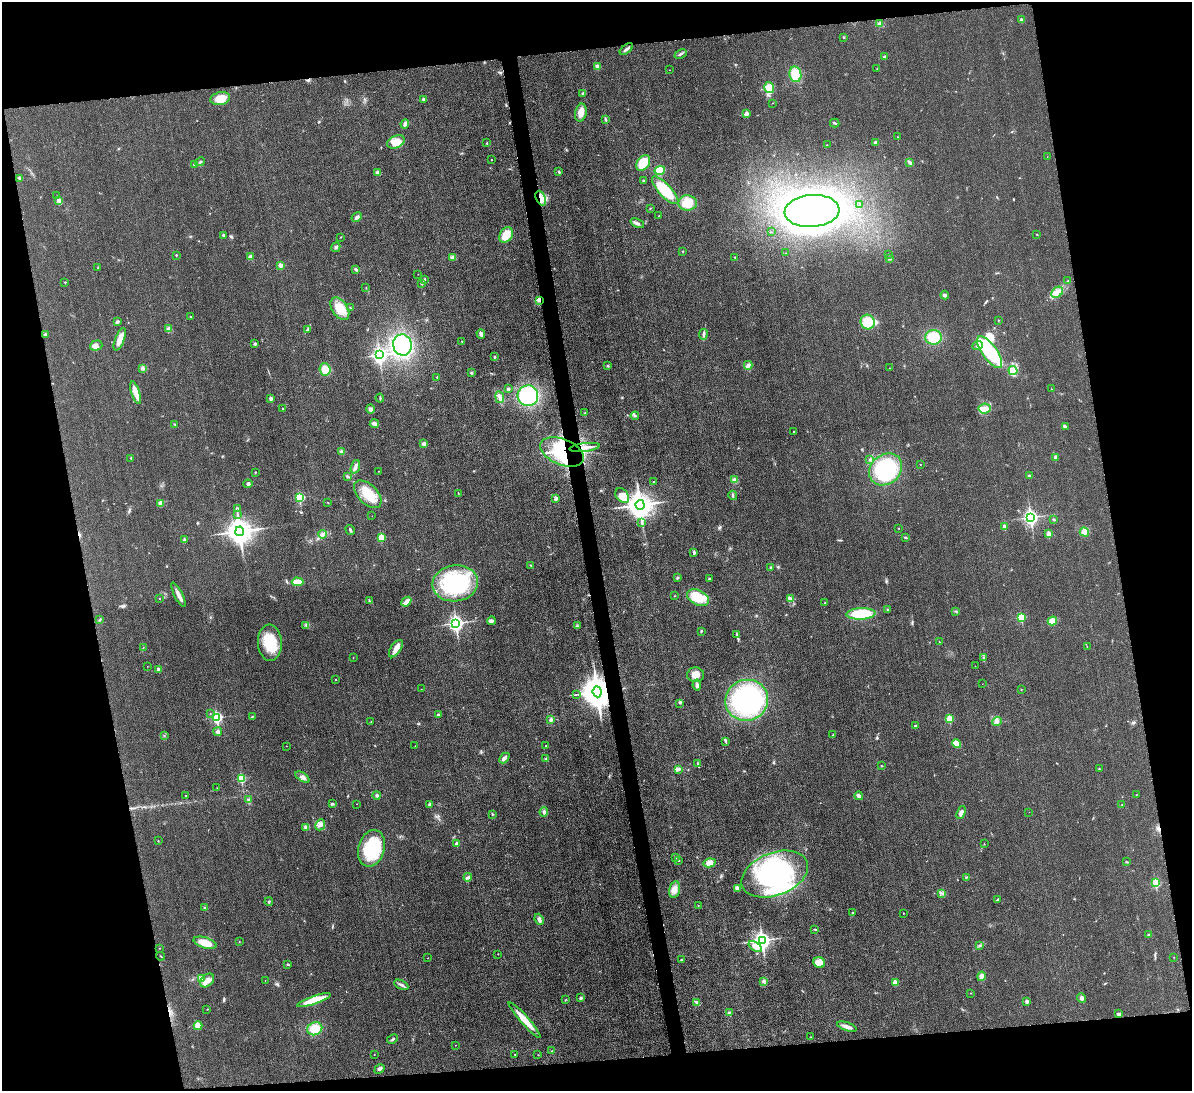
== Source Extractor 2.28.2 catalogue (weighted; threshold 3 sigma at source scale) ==
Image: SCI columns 15-4772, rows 253-4608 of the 4773 x 4748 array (HDU 1 of 3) = the unmasked area's bounding box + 8 px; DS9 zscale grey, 4 x 4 block average (1 PNG px = mean of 4 x 4 image px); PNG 1194 x 1093 px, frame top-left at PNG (2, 2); each listed source drawn as its Kron ellipse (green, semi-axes under 4 px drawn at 4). Shown black and unused: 22% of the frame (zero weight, under 3 of 4 exposures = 1% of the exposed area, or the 3 px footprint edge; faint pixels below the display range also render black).
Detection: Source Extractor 2.28.2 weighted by HDU 2 'WHT'. Background 0.0307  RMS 0.0059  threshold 0.0266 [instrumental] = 3 sigma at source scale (4.5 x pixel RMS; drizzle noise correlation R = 1.50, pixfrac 1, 0.05/0.05 arcsec/px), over >= 5 px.
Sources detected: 328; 5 inside a brighter object's white glare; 2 cosmic-ray / hot-pixel residue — neither listed nor drawn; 7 inside a brighter listed object's ellipse — not listed separately; the other 314 listed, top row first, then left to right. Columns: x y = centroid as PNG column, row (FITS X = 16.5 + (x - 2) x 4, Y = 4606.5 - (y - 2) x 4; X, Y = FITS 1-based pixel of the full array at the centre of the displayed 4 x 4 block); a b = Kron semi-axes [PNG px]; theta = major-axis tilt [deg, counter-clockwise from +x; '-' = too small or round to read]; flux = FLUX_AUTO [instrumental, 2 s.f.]
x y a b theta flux
1022 20 3 3 - 5.9
879 24 4 3 - 7.2
843 37 2 2 - 1.8
626 49 8 2 39 9.5
681 54 6 2 24 6.8
884 56 3 2 - 4.3
598 66 3 2 - 4.6
877 69 2 2 - 1.1
670 70 2 2 - 1.1
795 74 8 6 -81 69
769 88 5 4 - 85
583 94 4 2 - 5.1
220 99 10 6 10 55
423 99 2 2 - 16
772 103 2 2 - 0.98
581 113 9 5 78 30
746 114 2 2 - 47
605 119 3 2 - 3.2
835 123 5 2 - 4.6
405 124 5 3 - 13
898 137 2 2 - 2.3
396 142 9 6 23 53
875 142 2 2 - 6.3
487 143 2 2 - 3.7
827 145 2 2 - 1.8
1047 157 2 2 - 0.66
491 160 2 2 - 3
200 162 5 2 - 5.4
910 162 3 2 - 5.2
643 163 9 6 55 78
194 164 2 2 - 4.1
660 170 5 4 - 71
559 172 3 2 - 4.5
378 173 4 3 - 17
20 178 4 3 - 5.9
643 181 3 2 - 3.2
665 190 18 6 -47 140
57 196 2 2 - 0.93
541 198 8 4 -67 25
59 201 2 2 - 39
687 203 9 7 -1 71
860 204 3 2 - 2.1
650 208 2 2 - 1.5
812 211 27 16 4 2200
659 216 2 2 - 1.3
357 217 5 3 - 9.6
637 223 7 3 -24 12
771 232 2 2 - 1.3
1037 234 3 2 - 1.8
223 235 4 2 - 5.4
506 235 8 6 57 55
341 237 2 2 - 1.6
336 247 5 2 - 5.6
683 251 2 2 - 1.8
785 253 2 2 - 2
888 254 2 2 - 1.4
176 255 2 2 - 4.2
250 257 4 3 - 9.7
452 257 4 4 - 7.9
735 257 2 2 - 1.8
890 259 3 2 - 3.4
280 265 2 2 - 39
98 268 2 2 - 1.7
356 269 3 3 - 6.9
418 274 2 2 - 0.85
424 279 4 2 - 3.2
1068 281 2 2 - 2.6
65 282 2 2 - 1.9
421 283 2 2 - 5.5
366 288 2 2 - 1.2
1057 292 6 5 - 20
945 295 4 2 - 5.2
539 300 2 2 - 5.5
350 308 2 2 - 1.6
340 309 12 7 -56 70
190 316 2 2 - 1.7
998 320 2 2 - 2.5
117 322 3 2 - 7.7
868 322 7 7 - 83
169 329 4 3 - 8.3
307 330 3 2 - 4
45 334 3 3 - 5.6
481 334 5 3 - 13
703 334 5 3 - 7.6
934 337 8 7 - 82
120 339 12 4 69 29
461 341 2 2 - 1.1
255 344 2 2 - 16
402 345 11 9 -77 310
96 346 6 5 - 14
978 346 5 4 - 12
990 352 19 7 -55 250
379 355 3 3 - 1100
494 357 2 2 - 3.8
748 365 4 4 - 8.9
608 366 3 2 - 2.7
142 368 2 2 - 2.7
889 368 2 2 - 1.3
325 369 6 5 - 38
1013 371 4 3 - 11
471 373 3 3 - 4.6
437 377 2 2 - 6.5
508 389 3 2 - 7.1
1051 389 2 2 - 0.95
136 393 12 3 -73 49
528 396 10 10 - 240
500 397 6 2 -80 9.1
271 398 2 2 - 28
380 398 4 2 - 2.8
282 409 2 2 - 1.8
370 409 5 3 - 11
985 409 6 5 - 20
585 413 2 2 - 2.6
635 416 4 2 - 5.2
175 424 3 2 - 2.1
374 424 4 2 - 14
1065 427 4 2 - 4.9
794 432 2 2 - 1.6
424 444 4 3 - 8.4
585 447 15 2 7 25
341 452 3 2 - 4.9
562 452 23 13 -22 240
1056 457 4 3 - 11
131 458 2 2 - 1.9
870 459 2 2 - 3.1
920 465 2 2 - 1.8
355 467 7 3 71 11
886 469 18 14 40 260
378 471 2 2 - 0.8
255 472 2 2 - 2
1029 475 3 2 - 4.6
347 476 3 2 - 4.8
734 480 3 2 - 5
653 482 2 2 - 1.6
248 484 4 3 - 6.5
458 493 2 2 - 1.1
368 494 17 9 -45 77
622 495 8 6 -52 29
733 495 4 2 - 5.9
300 497 3 2 - 240
556 498 4 3 - 5.9
161 503 4 3 - 20
328 503 2 2 - 1.5
640 505 5 4 - 4400
237 509 3 3 - 4.9
237 514 3 2 - 2.7
372 516 2 2 - 0.75
1031 517 3 3 - 960
1054 519 2 2 - 4.1
642 523 4 2 - 2.9
1005 527 2 2 - 37
899 528 2 2 - 1.2
350 530 5 2 - 5.2
240 531 5 4 - 4500
1084 532 5 4 - 12
323 534 4 2 - 7.3
1049 534 2 2 - 61
381 537 2 2 - 100
905 537 2 2 - 2.3
184 540 4 2 - 5.1
694 552 4 2 - 6.3
530 565 3 2 - 2.1
771 567 2 2 - 2
677 578 4 2 - 4.1
709 578 3 2 - 3.7
297 582 6 4 -3 39
455 583 23 18 7 310
178 595 13 3 -63 20
675 596 2 2 - 1.2
698 598 12 7 -26 69
790 598 2 2 - 2.1
159 599 2 2 - 2.8
369 601 3 2 - 2.7
406 602 5 3 - 27
825 603 2 2 - 2
888 610 2 2 - 6.4
956 611 2 2 - 2
861 614 14 5 3 150
1021 617 2 2 - 140
100 620 3 2 - 2.2
491 621 4 4 - 8.5
1052 621 5 4 - 30
456 623 3 3 - 1100
306 625 2 2 - 2.3
577 626 2 2 - 2.2
701 631 2 2 - 3.5
737 634 2 2 - 1.6
939 642 2 2 - 1.5
270 643 18 12 -87 110
143 647 2 2 - 0.98
1087 647 2 2 - 1
396 649 10 5 56 30
353 657 2 2 - 1.1
984 658 2 2 - 3.2
147 666 2 2 - 0.8
975 666 2 2 - 0.89
158 669 2 2 - 35
696 675 8 7 - 29
336 679 2 2 - 1.7
982 684 2 2 - 0.53
697 685 5 3 - 9.6
421 689 2 2 - 0.97
1021 689 2 2 - 1.1
597 692 5 4 - 7500
577 694 2 2 - 1.8
747 700 21 20 - 570
680 703 2 2 - 2.7
210 714 2 2 - 1
438 715 3 2 - 3.3
217 717 3 2 - 450
252 717 2 2 - 2
950 719 2 2 - 120
551 720 3 3 - 8.6
371 722 2 2 - 1.7
997 722 5 3 - 9.1
915 726 2 2 - 13
218 732 4 4 - 8.4
833 735 2 2 - 1.6
164 736 2 2 - 1.3
726 741 3 2 - 3.5
956 744 5 4 - 40
286 746 2 2 - 1.4
415 746 2 2 - 1.1
545 746 2 2 - 1.4
504 758 6 3 46 13
545 759 3 2 - 2.4
698 763 3 2 - 2.5
881 766 2 2 - 1.5
678 769 4 2 - 6
1099 769 2 2 - 1.7
302 777 8 3 -31 12
242 778 2 2 - 200
217 788 2 2 - 0.84
376 795 4 4 - 7.1
1136 795 2 2 - 0.88
186 796 2 2 - 1.3
859 796 4 3 - 12
249 799 3 2 - 3.7
332 804 3 2 - 6.5
357 804 2 2 - 0.86
1122 804 2 2 - 1.2
430 805 2 2 - 26
544 812 5 3 - 6
961 812 7 4 69 11
1029 812 2 2 - 0.62
492 814 3 2 - 3.4
320 825 6 4 65 13
306 827 3 2 - 5.3
158 841 2 2 - 1.8
457 844 2 2 - 36
984 844 2 2 - 1.1
372 848 18 13 74 200
675 857 3 2 - 2.7
679 860 2 2 - 2.8
1126 862 2 2 - 1.4
709 863 6 4 14 24
775 874 35 21 21 450
468 877 4 2 - 6.4
966 877 2 2 - 1.4
1156 883 2 2 - 180
737 888 4 3 - 11
674 889 8 5 77 23
942 893 2 2 - 1.9
997 900 4 2 - 2.1
269 902 4 2 - 3.3
698 905 2 2 - 1.5
204 908 3 2 - 4.2
852 913 2 2 - 2.3
903 913 2 2 - 2.8
539 919 6 3 -67 10
815 929 4 2 - 2.6
1149 935 3 2 - 4
762 940 3 3 - 1600
239 942 2 2 - 1.3
205 943 12 5 -17 49
980 945 2 2 - 3
755 947 7 4 -37 28
160 948 2 2 - 0.88
498 954 2 2 - 1.1
160 956 4 2 - 1.4
1174 957 2 2 - 0.72
427 958 2 2 - 1.1
681 960 2 2 - 4.5
819 962 6 5 - 44
288 964 3 2 - 3.3
981 976 5 3 - 20
201 979 4 3 - 12
207 980 8 5 42 22
265 981 2 2 - 0.89
763 982 3 2 - 4.9
895 982 2 2 - 51
401 985 7 2 -28 9
971 993 2 2 - 1.1
581 998 2 2 - 16
1081 998 5 3 - 8.8
314 1000 18 4 18 84
565 1000 3 2 - 1.9
1027 1001 3 3 - 7.2
696 1002 3 2 - 2.9
207 1009 2 2 - 1.3
729 1012 3 2 - 2.7
1118 1014 4 3 - 5.9
525 1020 23 4 -49 56
198 1026 4 4 - 22
847 1027 10 3 -20 17
315 1029 7 6 - 79
810 1037 2 2 - 1.1
392 1039 6 2 28 5.3
455 1045 2 2 - 0.82
552 1051 3 2 - 1.6
515 1054 2 2 - 1.3
374 1055 2 2 - 0.94
538 1055 2 2 - 1.1
379 1069 5 3 - 7.9
Overlapping masked pixels (flux is a lower limit): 5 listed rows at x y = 541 198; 539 300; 585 447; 562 452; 597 692
Diffuse or blended objects may show on this block-average render without a row.